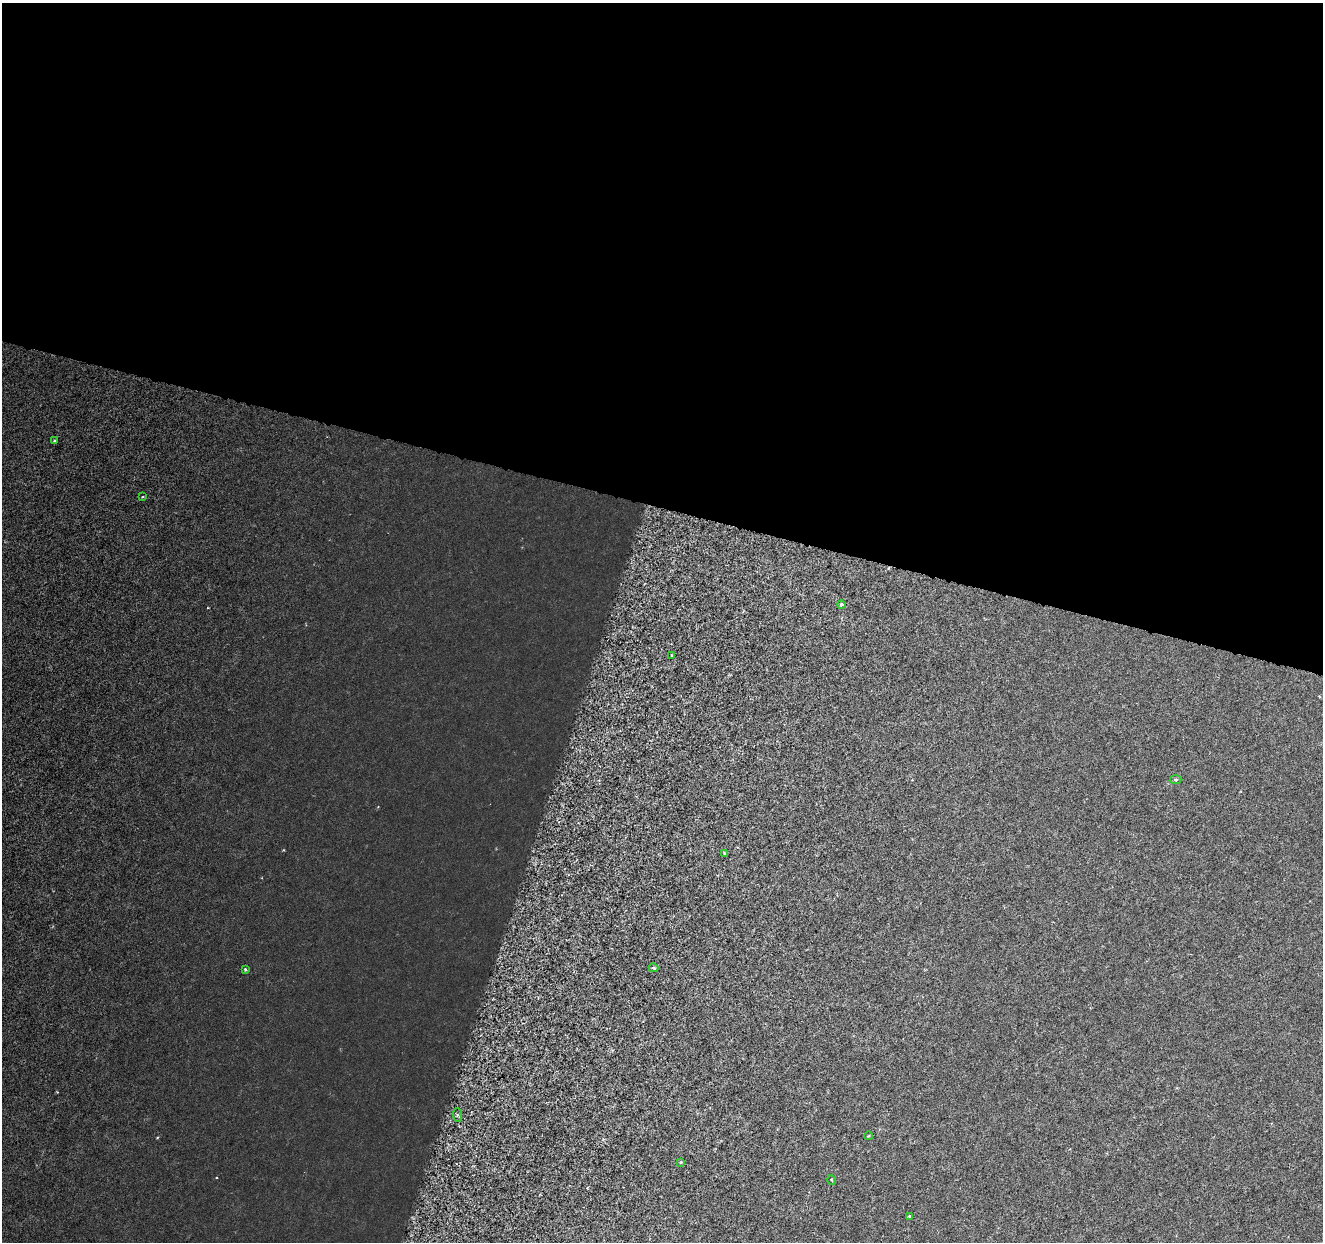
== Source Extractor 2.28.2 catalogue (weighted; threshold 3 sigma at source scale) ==
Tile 3 of 4 x 4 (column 3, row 1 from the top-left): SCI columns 2643-3963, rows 3941-5180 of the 5292 x 5459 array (HDU 1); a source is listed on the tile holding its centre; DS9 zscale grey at full resolution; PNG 1325 x 1244 px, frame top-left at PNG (2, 3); each listed source drawn as its Kron ellipse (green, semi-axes under 4 px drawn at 4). Shown black and unused: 41% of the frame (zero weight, under 3 of 6 exposures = <1% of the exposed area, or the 3 px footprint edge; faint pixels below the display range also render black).
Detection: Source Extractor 2.28.2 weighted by HDU 2 'WHT'; one run over the whole footprint, this tile lists its part. Background 8.23e-04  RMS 0.0012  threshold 0.00486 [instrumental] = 3 sigma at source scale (4.09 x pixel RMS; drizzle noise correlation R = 1.36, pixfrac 0.8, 0.0396/0.0396 arcsec/px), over >= 5 px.
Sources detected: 13; all 13 listed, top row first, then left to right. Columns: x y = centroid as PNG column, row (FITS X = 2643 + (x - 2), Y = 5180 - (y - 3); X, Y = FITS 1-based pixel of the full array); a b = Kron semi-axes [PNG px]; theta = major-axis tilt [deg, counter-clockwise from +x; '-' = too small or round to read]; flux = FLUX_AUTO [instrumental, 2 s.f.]
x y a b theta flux
55 441 3 3 - 0.27
143 497 2 2 - 0.1
841 604 4 3 - 0.16
672 655 2 2 - 0.1
1176 780 6 4 3 0.16
724 853 4 3 - 0.13
653 968 5 4 - 0.24
245 969 3 3 - 0.17
457 1115 7 4 -89 0.18
869 1136 4 3 - 0.088
681 1162 3 3 - 0.1
832 1180 5 3 - 0.11
909 1216 3 3 - 0.097